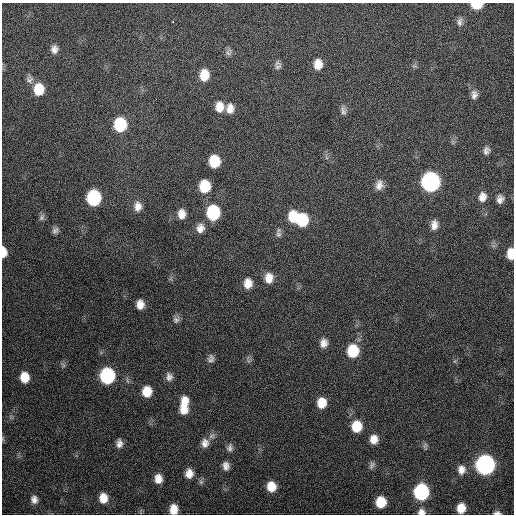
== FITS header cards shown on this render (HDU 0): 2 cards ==
NAXIS1  =                  512 / Axis length
NAXIS2  =                  512 / Axis length

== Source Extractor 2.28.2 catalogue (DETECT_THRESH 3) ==
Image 512 x 512 px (HDU 0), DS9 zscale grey, 1 PNG px = 1 image px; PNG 516 x 516 px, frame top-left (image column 1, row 512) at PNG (2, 3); no overlay
Background 646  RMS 18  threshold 55.4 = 3 sigma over >= 5 px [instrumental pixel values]
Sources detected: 77; all 77 listed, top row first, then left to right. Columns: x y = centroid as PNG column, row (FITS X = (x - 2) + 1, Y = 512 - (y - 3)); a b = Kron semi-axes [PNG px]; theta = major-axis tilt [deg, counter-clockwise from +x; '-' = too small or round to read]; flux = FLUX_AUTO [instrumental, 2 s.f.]
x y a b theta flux
477 5 9 5 1 34000
173 21 3 2 - 3900
460 22 13 7 79 6000
54 49 9 7 88 6900
228 52 10 8 65 4200
318 64 11 8 87 15000
414 66 8 4 0 2500
278 67 11 8 36 4500
204 75 11 9 85 23000
29 79 11 9 83 5800
39 89 11 9 -89 31000
474 95 11 8 -89 6500
219 107 12 9 89 14000
230 108 11 9 87 10000
343 111 13 7 -78 5400
120 124 11 9 90 71000
452 142 7 4 71 2300
486 150 10 7 76 5500
214 161 10 9 - 36000
430 182 11 10 - 400000
379 185 12 9 76 8800
205 186 10 9 - 39000
482 197 12 9 82 9800
94 198 11 9 88 120000
500 199 10 8 78 6600
138 206 12 9 -90 10000
213 212 11 9 86 95000
182 214 10 8 -89 11000
42 217 10 7 63 3800
293 217 12 9 -88 28000
302 220 12 10 87 53000
434 225 12 8 84 9000
200 228 11 10 - 9100
55 230 8 7 - 4300
278 234 9 7 -66 4200
4 252 10 5 -86 14000
511 254 10 6 88 20000
269 278 12 9 88 13000
248 283 12 9 90 13000
140 304 9 7 88 11000
176 320 9 8 - 4600
324 343 9 8 - 8600
353 351 11 9 87 46000
211 359 10 8 83 5100
63 365 8 4 -53 2300
107 376 11 9 89 160000
24 377 9 8 - 21000
169 377 11 8 -78 6600
127 381 9 3 -69 2000
147 391 10 9 - 21000
184 402 14 10 72 17000
321 403 10 8 84 19000
183 410 11 10 - 13000
357 426 11 9 87 28000
212 436 10 7 34 5000
3 439 7 4 -89 1700
374 439 9 8 - 12000
119 443 9 7 -88 6600
205 443 12 10 -87 8800
425 446 10 5 87 2800
230 448 11 7 78 5000
372 465 11 7 67 4300
485 465 11 10 - 490000
226 466 10 8 -80 7400
461 470 11 9 -89 9400
189 473 10 8 85 12000
158 479 9 8 - 12000
201 482 8 6 69 3100
271 486 10 8 -85 20000
421 492 10 9 - 160000
103 498 11 9 -89 16000
34 499 9 8 - 6700
381 502 9 8 - 30000
461 508 8 7 - 16000
173 509 9 7 88 14000
421 512 9 7 4 7000
497 513 8 4 1 3200
At the frame edge (FLAGS 8, measured only in part): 7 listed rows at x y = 477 5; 4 252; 511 254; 3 439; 173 509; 421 512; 497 513